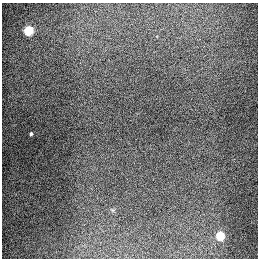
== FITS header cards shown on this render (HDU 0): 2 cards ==
NAXIS1  =                  256
NAXIS2  =                  256

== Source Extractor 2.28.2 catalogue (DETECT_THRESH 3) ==
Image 256 x 256 px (HDU 0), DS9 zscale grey, 1 PNG px = 1 image px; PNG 260 x 260 px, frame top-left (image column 1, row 256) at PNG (2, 3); no overlay
Background 1290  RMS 27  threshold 80.1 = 3 sigma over >= 5 px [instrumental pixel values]
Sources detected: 3; all 3 listed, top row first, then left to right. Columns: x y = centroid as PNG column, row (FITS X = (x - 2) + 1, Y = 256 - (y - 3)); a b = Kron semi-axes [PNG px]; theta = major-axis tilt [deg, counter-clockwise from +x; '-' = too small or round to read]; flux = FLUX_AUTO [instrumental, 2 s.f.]
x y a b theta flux
28 30 5 5 - 93000
31 134 3 3 - 2300
220 236 6 5 - 67000